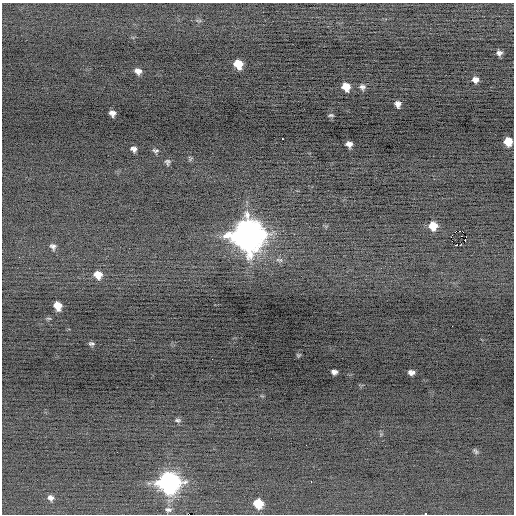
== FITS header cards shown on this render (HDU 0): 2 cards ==
NAXIS1  =                  512 / Axis length
NAXIS2  =                  512 / Axis length

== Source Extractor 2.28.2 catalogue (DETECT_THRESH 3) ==
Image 512 x 512 px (HDU 0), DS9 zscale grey, 1 PNG px = 1 image px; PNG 516 x 516 px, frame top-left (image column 1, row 512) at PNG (2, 3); no overlay
Background -0.138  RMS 0.7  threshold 2.11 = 3 sigma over >= 5 px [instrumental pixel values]
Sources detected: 39; all 39 listed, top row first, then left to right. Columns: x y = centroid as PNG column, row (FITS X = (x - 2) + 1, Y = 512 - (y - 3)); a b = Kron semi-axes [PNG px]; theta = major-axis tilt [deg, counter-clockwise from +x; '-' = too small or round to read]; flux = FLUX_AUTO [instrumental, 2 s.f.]
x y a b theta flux
499 53 5 5 - 150
238 64 8 7 - 900
138 71 6 5 - 240
475 80 7 7 - 230
346 87 7 7 - 570
362 87 7 6 - 150
398 104 6 5 - 210
112 113 6 5 - 200
331 115 5 3 - 70
282 139 3 2 - 610
508 141 7 7 - 850
349 144 6 5 - 220
133 149 6 5 - 160
155 151 9 4 -10 89
190 159 7 4 -67 76
167 162 7 6 - 110
433 226 7 7 - 820
248 235 13 12 - 86000
451 237 2 2 - 240
465 239 5 2 - 49
461 244 3 2 - 65
455 245 2 2 - 75
53 246 8 7 - 160
279 260 11 6 -11 170
98 275 8 7 - 540
58 306 8 6 -65 590
452 326 2 2 - 83
91 344 6 4 -4 90
298 355 7 3 0 47
334 372 6 4 -9 160
411 372 6 5 - 180
178 420 8 5 -4 100
475 451 8 4 -57 93
169 482 10 10 - 28000
311 482 3 2 - 50
51 498 7 6 - 200
258 504 8 7 - 1100
168 510 9 6 -10 140
425 513 3 3 - 250
At the frame edge (FLAGS 8, measured only in part): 1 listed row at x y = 425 513